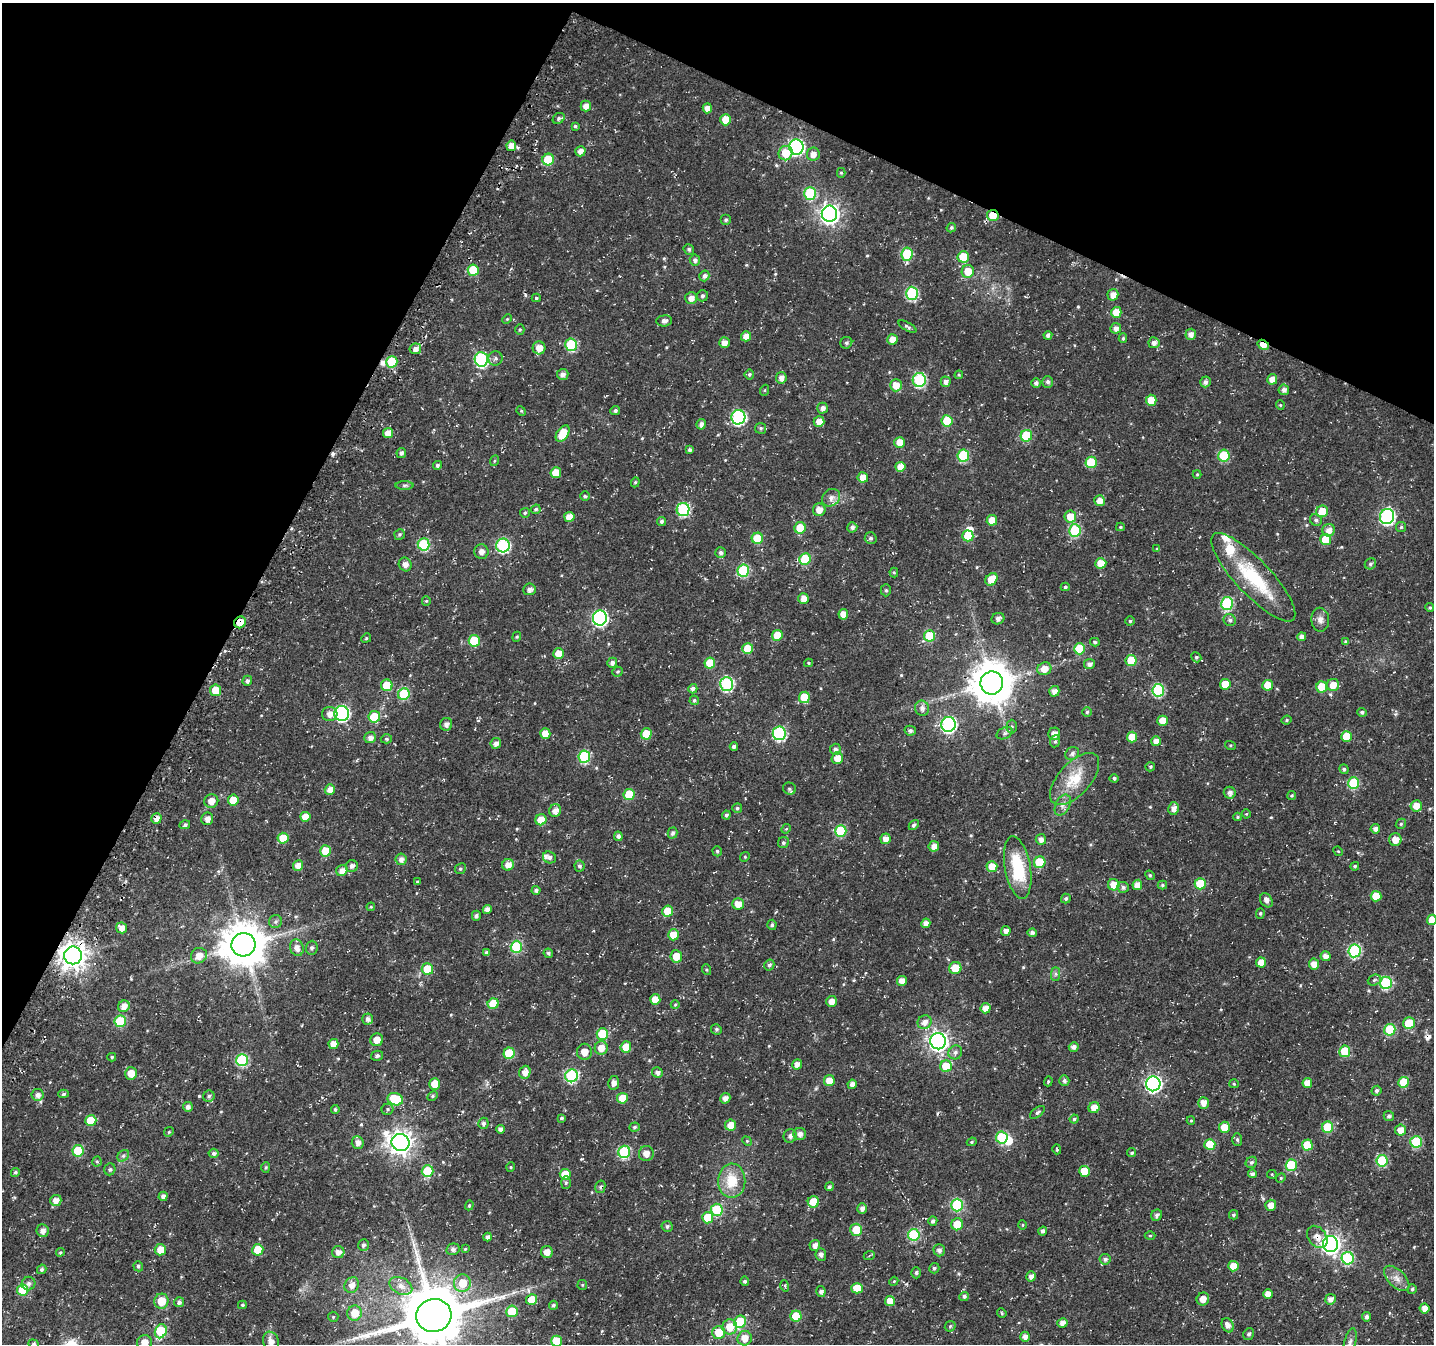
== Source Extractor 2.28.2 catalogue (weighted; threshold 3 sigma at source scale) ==
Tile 2 of 4 x 4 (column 2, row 1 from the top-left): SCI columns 1445-2876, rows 4314-5655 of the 5806 x 5920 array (HDU 1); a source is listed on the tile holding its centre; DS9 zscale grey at full resolution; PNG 1436 x 1346 px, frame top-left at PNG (2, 3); each listed source drawn as its Kron ellipse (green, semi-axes under 4 px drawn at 4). Shown black and unused: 25% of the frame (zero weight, under 3 of 4 exposures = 4% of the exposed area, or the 3 px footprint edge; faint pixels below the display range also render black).
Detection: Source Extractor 2.28.2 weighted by HDU 2 'WHT'; one run over the whole footprint, this tile lists its part. Background 0.0176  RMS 0.0038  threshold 0.0172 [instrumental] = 3 sigma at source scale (4.5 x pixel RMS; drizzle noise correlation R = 1.50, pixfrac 1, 0.0396/0.0396 arcsec/px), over >= 5 px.
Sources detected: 536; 2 inside a brighter object's white glare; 6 cosmic-ray / hot-pixel residue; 1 long thin detection or spike segment (spike, bleed or trail) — neither listed nor drawn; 3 inside a brighter listed object's ellipse — not listed separately; of the other 524, all 500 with FLUX_AUTO >= 0.384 (the completeness limit of this list) listed and drawn (24 fainter detections not listed), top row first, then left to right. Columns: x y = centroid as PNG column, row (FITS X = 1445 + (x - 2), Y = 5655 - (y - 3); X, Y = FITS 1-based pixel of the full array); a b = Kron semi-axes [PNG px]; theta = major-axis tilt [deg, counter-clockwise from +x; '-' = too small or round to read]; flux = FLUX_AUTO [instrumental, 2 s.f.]
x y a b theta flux
586 106 5 5 - 2.9
707 108 5 4 - 2.8
559 118 6 5 - 0.88
726 120 6 5 - 5
575 126 4 3 - 0.59
511 146 5 5 - 3.2
796 147 7 7 - 67
580 151 5 5 - 2.1
786 153 7 6 - 7.4
813 154 6 6 - 2.6
548 160 6 5 - 12
841 173 5 4 - 0.51
810 193 6 6 - 21
829 214 8 8 - 180
993 215 6 5 - 7.2
726 220 5 5 - 0.79
951 228 5 4 - 0.67
689 249 5 5 - 0.86
907 254 7 5 83 17
963 257 6 5 - 8.7
695 260 5 5 - 1.2
473 270 5 5 - 11
968 271 6 6 - 5.5
704 276 5 5 - 1.2
912 293 6 6 - 28
1113 295 6 5 - 2.6
702 296 6 5 - 0.84
536 298 4 4 - 0.59
691 298 6 6 - 2.4
1116 312 5 5 - 6.1
507 319 5 4 - 0.42
664 321 8 5 6 1.5
907 326 10 4 -29 0.81
1116 328 5 5 - 1.7
520 329 5 4 - 0.52
1191 334 5 5 - 2
1048 335 4 4 - 1.1
746 336 5 5 - 3.2
1123 338 5 4 - 0.61
893 339 5 5 - 3.4
724 342 5 5 - 2.3
846 343 6 5 - 0.89
1154 343 5 5 - 1.8
571 345 6 6 - 21
1263 345 6 4 -32 7.6
539 348 6 6 - 3.8
415 349 5 5 - 2
495 358 7 7 - 1.1
481 359 7 6 - 47
392 362 6 5 - 14
563 374 6 5 - 1.7
749 374 5 5 - 0.67
959 375 4 4 - 0.46
781 378 5 5 - 2.3
1272 379 5 5 - 2.9
919 380 7 6 - 35
946 382 5 5 - 1.4
1047 382 6 5 - 1
1205 382 5 5 - 1.3
1036 383 5 5 - 1.4
896 385 6 6 - 4
765 390 5 3 - 0.41
1284 390 5 5 - 1.7
1151 400 5 5 - 5.6
1280 405 5 4 - 0.4
822 408 5 5 - 1.7
521 411 5 4 - 0.46
615 411 5 4 - 0.93
738 417 7 7 - 53
947 421 5 5 - 10
819 422 5 5 - 3.1
701 424 5 4 - 1.6
761 428 5 5 - 0.69
388 433 5 5 - 3.9
563 433 9 5 55 8.2
1026 436 6 5 - 16
900 442 5 5 - 4.9
690 450 4 4 - 0.96
401 453 5 5 - 1.1
963 456 6 6 - 25
1224 456 6 5 - 16
494 461 5 3 - 0.42
1091 462 5 5 - 12
437 465 4 4 - 0.97
900 467 5 5 - 4
556 473 5 5 - 6.5
1197 474 4 4 - 0.39
863 477 5 5 - 3.8
635 482 5 4 - 0.52
405 485 9 4 1 0.77
585 496 5 4 - 0.68
831 498 9 8 - 2
1100 501 5 5 - 3
536 509 5 4 - 0.74
683 510 6 6 - 32
819 510 6 6 - 3.6
1322 511 6 5 - 6.7
525 513 5 5 - 0.66
1387 516 8 7 - 74
569 517 5 5 - 3.8
1070 517 6 6 - 6.5
992 520 5 5 - 5.8
1316 520 6 5 - 0.98
661 521 5 4 - 0.88
852 527 5 5 - 1.2
1120 527 4 4 - 0.46
1401 527 5 5 - 0.55
800 528 6 5 - 7.4
1075 530 6 6 - 23
1329 530 6 6 - 2.4
400 534 5 5 - 0.68
968 536 5 5 - 9.3
757 538 6 5 - 11
871 538 6 6 - 1
1326 540 5 5 - 8.8
424 544 6 6 - 24
503 545 7 7 - 42
1157 549 3 3 - 0.42
481 552 7 7 - 1.9
721 553 5 5 - 1.1
805 559 6 5 - 16
1101 563 5 5 - 5.4
405 564 7 6 - 2.1
1370 564 6 5 - 0.82
743 571 6 6 - 22
894 573 5 4 - 0.45
1253 577 58 17 -47 24
991 579 7 5 50 6.3
1065 587 4 4 - 0.6
529 589 6 6 - 1.6
886 590 6 5 - 0.65
803 598 5 5 - 3
426 601 5 4 - 0.46
1227 603 6 6 - 29
1430 607 4 4 - 0.58
843 614 5 5 - 3.5
600 618 7 7 - 69
998 619 6 5 - 1.3
1230 620 6 6 - 1
1320 620 12 9 -88 2
1130 621 4 4 - 0.51
240 622 6 5 - 5.1
777 635 5 5 - 7.3
929 636 5 5 - 12
517 637 5 4 - 0.42
1302 637 4 4 - 2
366 638 5 4 - 0.51
474 641 6 5 - 13
1095 642 5 4 - 0.66
1346 642 4 3 - 0.8
748 649 5 5 - 8.5
1079 649 5 5 - 12
559 654 5 5 - 4.9
1196 657 5 4 - 0.65
1131 661 5 5 - 9.3
612 663 5 5 - 1.4
710 663 5 5 - 7.7
809 663 4 4 - 0.44
1089 664 5 5 - 1.5
1044 669 7 6 - 3.9
618 672 5 5 - 0.58
247 681 5 4 - 1.2
992 683 11 11 - 1100
727 684 7 6 - 42
1225 684 5 5 - 5.7
387 685 6 6 - 7.4
1268 685 5 5 - 5.8
1333 685 6 6 - 3.9
1322 687 5 5 - 6.9
693 689 5 4 - 1.4
215 690 5 5 - 6.4
1158 690 6 6 - 30
1054 691 5 5 - 2.2
404 694 6 6 - 17
804 697 6 5 - 9.6
694 700 5 4 - 0.71
922 708 7 7 - 1.8
1087 712 5 4 - 0.62
1362 712 5 4 - 0.88
330 714 8 7 - 2.4
342 714 7 7 - 65
374 717 6 6 - 10
1287 720 5 3 - 0.51
1162 721 5 5 - 4.1
446 724 6 6 - 1.5
948 724 7 7 - 76
1012 727 7 5 89 0.73
910 731 6 5 - 1.1
779 733 7 6 - 42
1005 733 8 5 28 1
545 734 5 5 - 4.6
646 734 5 5 - 8.8
1054 734 6 6 - 2.5
1347 736 5 5 - 8
1132 737 5 5 - 5.4
370 738 6 5 - 1.9
386 739 6 4 -3 0.58
1055 741 6 5 - 0.67
1156 741 5 5 - 2.4
496 743 5 5 - 1.8
1230 745 5 3 - 0.39
734 747 4 3 - 1
835 749 5 5 - 1.2
1072 754 7 6 - 1.3
584 757 6 6 - 28
837 758 6 5 - 4.1
1150 767 5 4 - 0.5
1344 769 5 4 - 0.78
1114 778 4 4 - 0.75
1075 779 32 16 48 12
1354 783 6 5 - 22
330 789 5 5 - 3
789 789 6 6 - 0.75
1230 793 6 5 - 1.4
629 794 6 5 - 10
1291 796 4 4 - 0.53
233 800 5 5 - 5.1
211 801 7 6 - 3.1
1063 805 11 7 61 1.8
1416 806 6 5 - 4
737 808 5 5 - 0.7
1174 809 6 5 - 2.3
555 811 6 6 - 2.4
1246 814 4 4 - 0.45
726 815 4 4 - 0.87
305 817 5 5 - 4.7
1238 817 4 4 - 0.41
156 818 5 5 - 2.5
207 819 6 6 - 1.9
541 820 6 5 - 5.5
1401 824 5 4 - 0.54
185 825 5 4 - 0.9
914 825 5 4 - 0.89
786 829 5 4 - 0.5
1375 829 5 4 - 1.7
841 831 6 5 - 18
673 833 5 5 - 0.96
618 836 5 4 - 1.4
283 838 5 5 - 7.3
885 839 5 5 - 2.8
1041 839 5 5 - 1.9
1395 840 6 6 - 3.5
783 843 6 5 - 0.73
934 846 5 5 - 2.4
325 851 5 5 - 7.9
717 851 5 4 - 0.66
1338 851 5 4 - 0.39
549 857 7 5 -26 1.3
745 857 5 4 - 0.49
401 859 6 5 - 1.7
1040 862 6 5 - 13
508 865 6 5 - 3
298 866 5 5 - 3.5
352 866 6 5 - 1.3
579 866 5 5 - 0.91
1355 866 4 4 - 0.64
992 867 5 5 - 5.4
1018 867 31 13 -80 20
460 869 6 5 - 0.68
342 870 6 5 - 2.5
1150 875 5 4 - 0.52
417 882 4 3 - 0.45
1200 884 5 5 - 11
1114 885 6 5 - 4.9
1137 885 5 5 - 3.5
1162 885 4 4 - 0.54
1123 887 6 5 - 0.98
536 890 4 4 - 1.1
1376 896 5 5 - 6.7
1066 899 5 4 - 0.75
1266 900 8 5 -57 1.5
738 904 6 5 - 3.8
371 907 4 4 - 0.39
487 909 4 4 - 2
668 911 5 5 - 5.8
1260 913 5 4 - 0.52
476 916 5 4 - 0.99
1432 920 5 5 - 4.7
275 922 6 6 - 0.98
926 923 5 4 - 2.4
772 925 5 4 - 0.79
122 928 5 5 - 3.1
1006 931 5 4 - 1.7
1032 933 4 4 - 1.3
673 935 5 5 - 5.6
243 945 12 11 - 1300
516 947 6 5 - 22
297 948 8 6 -73 2.6
312 948 7 6 - 1
1354 951 6 6 - 39
486 953 4 4 - 0.82
548 953 5 4 - 0.65
73 955 9 9 - 410
199 956 8 7 - 3.5
676 956 6 6 - 4.9
1326 956 5 5 - 2.4
1261 962 5 5 - 3.3
1314 964 5 5 - 3
769 965 6 5 - 0.86
955 968 6 6 - 6.4
427 969 6 5 - 8.2
707 970 5 3 - 0.38
1056 974 7 4 90 0.78
1374 980 7 5 22 0.77
902 981 5 5 - 3.1
1386 983 6 6 - 31
655 1000 5 5 - 5.3
831 1001 5 5 - 2.6
493 1004 5 5 - 8.5
675 1005 4 4 - 0.42
124 1006 6 5 - 3
986 1008 5 5 - 3.1
368 1019 5 5 - 1.5
120 1021 6 5 - 17
925 1022 7 6 - 2.6
1409 1023 6 5 - 12
716 1029 5 5 - 0.72
1390 1030 6 5 - 18
602 1034 6 5 - 14
377 1040 6 6 - 3.3
938 1041 8 7 - 180
333 1044 5 5 - 3.9
626 1047 5 5 - 6.4
1074 1047 5 4 - 1.5
601 1048 7 6 - 4
1345 1051 5 5 - 12
584 1052 8 7 - 3.5
955 1052 7 6 - 1.2
509 1053 6 5 - 12
377 1056 6 5 - 0.89
112 1057 4 4 - 0.54
242 1060 6 6 - 31
797 1064 5 4 - 2.2
946 1066 6 6 - 9.2
525 1072 6 5 - 2.8
657 1072 5 5 - 1.5
131 1073 6 6 - 4.7
572 1076 6 6 - 37
829 1081 5 5 - 5.1
1048 1081 5 4 - 0.49
1064 1081 5 5 - 1.1
1404 1082 5 5 - 10
614 1083 6 5 - 1.9
1307 1083 5 4 - 3.8
435 1084 5 5 - 6.5
852 1084 4 4 - 2.1
1153 1084 7 7 - 100
1234 1084 5 4 - 0.45
1377 1091 5 4 - 0.9
64 1094 5 4 - 0.74
38 1095 6 5 - 1.8
209 1096 6 5 - 0.94
432 1096 6 4 28 0.58
622 1098 5 5 - 6.4
725 1098 5 5 - 1.9
395 1099 8 6 -19 15
1203 1103 6 5 - 2.8
188 1107 5 5 - 1.4
1094 1108 5 5 - 3.6
335 1109 4 4 - 0.71
387 1109 6 5 - 0.7
1037 1112 9 4 39 0.85
1389 1116 5 5 - 1
562 1118 4 4 - 0.68
1074 1119 4 4 - 0.59
91 1120 5 5 - 8.7
1191 1121 4 4 - 0.41
483 1123 5 5 - 0.99
731 1125 5 5 - 4
634 1127 5 4 - 0.73
1224 1127 5 5 - 4.9
1328 1127 5 5 - 13
500 1129 4 4 - 1.6
1401 1130 5 5 - 3.5
169 1132 5 4 - 0.49
800 1134 6 6 - 1.8
790 1136 7 6 - 1.3
1002 1138 6 6 - 22
1237 1140 6 5 - 0.78
747 1141 5 4 - 0.47
972 1142 5 4 - 0.52
1416 1142 6 5 - 21
358 1143 6 6 - 2.3
400 1143 9 8 - 300
1210 1144 5 5 - 9.9
1307 1145 5 5 - 9.4
1057 1149 5 3 - 0.41
78 1151 5 5 - 11
624 1152 6 6 - 30
214 1153 5 4 - 1.1
1132 1153 4 4 - 0.72
646 1154 7 7 - 2.5
123 1156 6 5 - 0.85
1382 1161 6 5 - 22
97 1162 5 4 - 0.48
1251 1162 6 5 - 0.88
1291 1165 5 5 - 17
266 1167 5 4 - 0.49
511 1167 5 4 - 0.41
110 1169 6 5 - 0.67
428 1171 6 6 - 15
1084 1171 5 5 - 5.6
15 1172 4 4 - 0.91
565 1174 5 5 - 7
1252 1174 4 4 - 1.2
1272 1174 5 4 - 0.39
1281 1178 5 4 - 0.46
732 1181 17 13 88 9.6
566 1183 6 5 - 0.64
600 1187 6 5 - 0.87
829 1187 4 4 - 0.75
163 1196 4 4 - 1.6
56 1200 6 5 - 2.5
813 1202 5 5 - 6.6
469 1205 5 4 - 0.46
957 1205 6 6 - 29
1271 1205 5 5 - 3
862 1209 5 5 - 1.8
717 1210 6 6 - 15
1157 1215 6 5 - 1
1233 1215 5 4 - 0.62
708 1218 5 5 - 10
933 1221 5 4 - 1
957 1224 6 6 - 6.6
1023 1225 5 3 - 0.4
667 1226 5 5 - 0.85
856 1230 6 6 - 7.2
42 1231 6 6 - 2
1043 1231 5 4 - 1.1
914 1235 6 5 - 27
1150 1236 5 3 - 0.42
487 1237 4 4 - 1.3
1317 1237 12 9 -54 2.5
1331 1244 8 7 - 150
363 1245 6 5 - 1
815 1245 5 5 - 1.9
453 1249 7 5 13 1.1
465 1249 4 4 - 0.4
160 1250 5 5 - 4.8
258 1250 5 5 - 8.3
939 1250 6 5 - 1.5
60 1252 4 4 - 0.42
338 1252 6 6 - 2
547 1252 6 6 - 2.7
821 1255 6 5 - 1.3
869 1256 5 3 - 0.38
1348 1258 6 6 - 31
1105 1259 5 5 - 1.2
138 1266 5 4 - 0.79
1233 1266 5 5 - 4.7
934 1268 5 5 - 0.65
42 1269 5 4 - 0.83
916 1273 5 4 - 0.68
1031 1276 5 4 - 1.7
1397 1278 16 8 -45 3
745 1281 5 4 - 0.77
894 1281 4 3 - 0.39
462 1283 9 8 - 6.5
29 1284 7 6 - 1.2
352 1285 8 7 - 2.8
582 1285 5 4 - 0.43
401 1286 12 8 -27 3.1
785 1286 5 3 - 0.46
857 1288 5 5 - 7.4
1412 1289 5 4 - 0.72
23 1290 6 5 - 14
821 1292 5 4 - 0.96
1268 1294 5 4 - 3.4
964 1296 5 4 - 0.97
1203 1299 6 6 - 2.6
1330 1299 5 5 - 2
532 1300 5 5 - 7
161 1301 7 7 - 7.5
890 1301 5 5 - 4.5
179 1302 5 5 - 1.3
242 1305 4 3 - 0.51
553 1305 4 4 - 0.81
1424 1308 5 5 - 3
512 1311 6 5 - 9.8
355 1313 7 7 - 5.8
1002 1313 5 4 - 0.43
434 1315 18 16 18 2900
796 1316 5 5 - 9
333 1317 5 5 - 0.53
1366 1317 4 4 - 1.3
740 1322 6 6 - 14
1062 1323 5 4 - 2.1
1228 1325 7 5 -64 2.1
950 1326 6 5 - 0.56
730 1327 7 7 - 5.8
161 1331 7 5 68 21
719 1332 6 6 - 7.2
1249 1334 6 5 - 0.8
1025 1337 5 4 - 1.9
745 1338 7 7 - 3.4
271 1341 10 7 -69 2.7
556 1341 5 5 - 9.7
144 1342 7 7 - 3.4
1350 1342 14 6 76 1.7
33 1344 5 4 - 0.61
Overlapping masked pixels (flux is a lower limit): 8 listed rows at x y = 993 215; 1263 345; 240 622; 992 683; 156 818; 73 955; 1317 1237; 532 1300
Isophote crosses this tile's border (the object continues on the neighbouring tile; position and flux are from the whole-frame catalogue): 6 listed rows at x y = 1432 920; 434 1315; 556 1341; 144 1342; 1350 1342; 33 1344